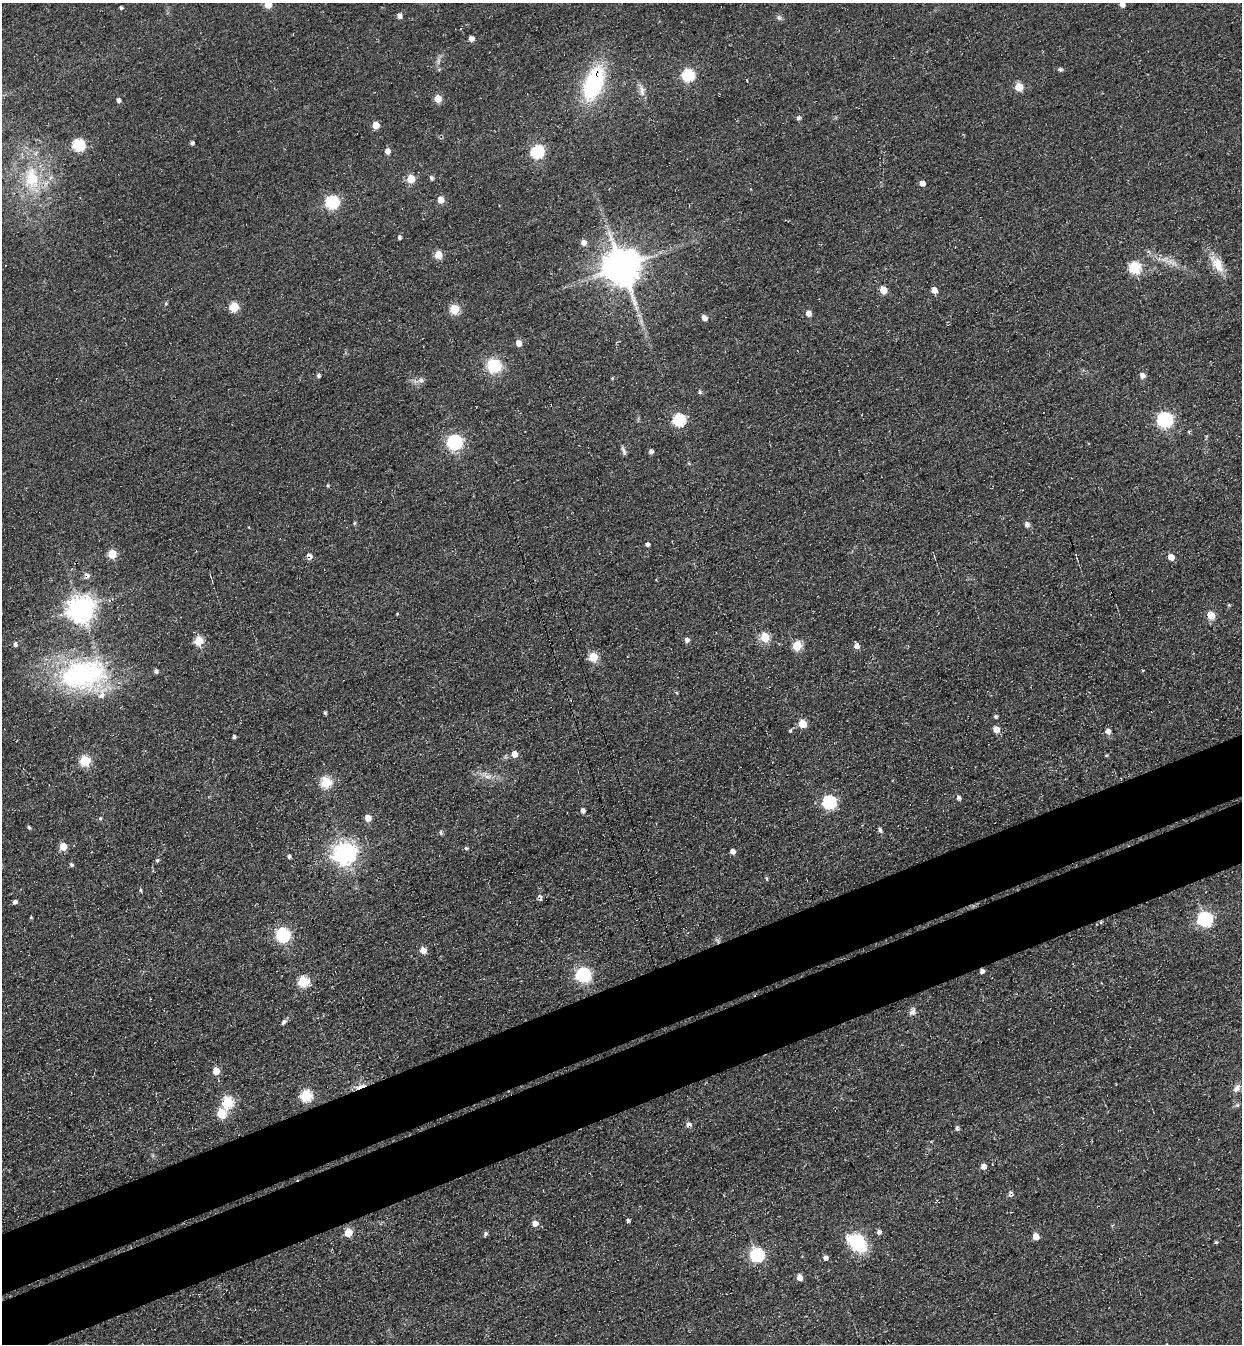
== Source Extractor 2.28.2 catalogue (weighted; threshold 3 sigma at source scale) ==
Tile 7 of 4 x 4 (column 3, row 2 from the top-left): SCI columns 2790-4029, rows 2746-4087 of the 5451 x 5491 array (HDU 1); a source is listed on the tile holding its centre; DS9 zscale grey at full resolution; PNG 1244 x 1346 px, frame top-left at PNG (2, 3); no overlay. Shown black and unused: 9% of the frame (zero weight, under 3 of 4 exposures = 7% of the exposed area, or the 3 px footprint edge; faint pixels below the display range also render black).
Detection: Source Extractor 2.28.2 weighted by HDU 2 'WHT'; one run over the whole footprint, this tile lists its part. Background 0.0477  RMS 0.017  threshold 0.0769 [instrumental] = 3 sigma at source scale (4.5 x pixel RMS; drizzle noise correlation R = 1.50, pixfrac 1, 0.05/0.05 arcsec/px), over >= 5 px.
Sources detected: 135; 2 cosmic-ray / hot-pixel residue — not listed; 1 inside a brighter listed object's ellipse — not listed separately; the other 132 listed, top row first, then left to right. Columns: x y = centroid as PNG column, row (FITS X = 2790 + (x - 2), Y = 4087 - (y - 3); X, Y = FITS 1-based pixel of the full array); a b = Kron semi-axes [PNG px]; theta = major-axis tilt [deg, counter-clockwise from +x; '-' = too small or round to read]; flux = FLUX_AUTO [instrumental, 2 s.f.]
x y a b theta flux
268 4 5 5 - 35
1122 4 5 5 - 9.5
121 8 4 3 - 3.2
399 16 5 5 - 7.1
779 18 7 6 - 4.1
471 39 5 5 - 8
1060 69 5 5 - 3.5
688 75 6 6 - 150
594 83 28 14 70 200
1019 87 5 5 - 43
642 91 15 7 -80 11
438 99 5 5 - 34
118 100 5 4 - 5.4
799 118 6 5 - 3.4
376 125 5 5 - 26
192 143 4 4 - 4
78 145 6 6 - 180
387 151 5 5 - 10
537 152 6 6 - 220
32 178 30 18 -83 73
431 178 5 4 - 4.4
411 179 5 5 - 45
922 183 5 5 - 9.4
441 200 5 5 - 21
332 202 6 6 - 220
399 238 4 4 - 3.9
583 242 6 5 - 10
438 255 5 5 - 35
1169 261 16 4 -8 9.9
1217 264 27 12 -56 30
621 267 11 10 - 5300
1135 268 6 6 - 140
883 290 5 5 - 31
934 290 6 5 - 11
166 303 5 4 - 2.5
234 307 5 5 - 81
636 308 7 4 73 3.6
454 309 5 5 - 74
808 313 6 5 - 9.6
704 318 5 4 - 11
519 343 8 7 - 9.3
494 366 12 12 - 64
319 375 5 4 - 2.8
1142 375 6 5 - 8.8
612 378 4 3 - 1.6
421 380 7 7 - 6.1
699 392 6 2 87 2.3
679 420 6 6 - 190
1165 420 7 6 - 390
454 442 6 6 - 380
623 451 12 4 -70 4.9
651 452 4 4 - 5.8
328 485 4 4 - 2.4
354 523 4 4 - 2.1
1027 525 6 6 - 6.3
647 544 5 4 - 5.3
112 554 5 5 - 53
309 556 7 7 - 7.6
1171 557 5 4 - 21
87 576 10 8 86 6.5
81 609 9 8 - 1900
397 614 3 3 - 1.6
1211 615 5 5 - 38
765 637 5 5 - 68
687 640 7 6 - 5.2
199 641 5 5 - 66
15 644 5 4 - 5.9
797 646 5 5 - 76
856 646 5 5 - 11
593 657 5 5 - 66
1143 670 4 3 - 1.3
156 671 4 4 - 5.7
83 674 65 38 9 290
325 713 3 3 - 2.7
996 717 5 4 - 2.9
802 724 5 5 - 45
996 729 6 6 - 16
790 730 5 4 - 2.3
1108 731 6 5 - 9.6
234 737 4 3 - 3.2
514 754 5 5 - 16
1106 756 5 3 - 1.6
85 761 5 5 - 94
487 776 13 4 0 8.6
326 782 6 5 - 120
959 797 6 5 - 3.9
829 802 6 6 - 240
583 811 5 4 - 7.5
100 818 5 4 - 2.7
368 818 5 5 - 16
29 827 4 4 - 3.4
880 830 6 4 -84 4.1
441 832 5 5 - 3.5
63 846 5 5 - 31
466 848 5 4 - 2.9
733 852 5 4 - 9.3
345 853 8 7 - 1400
289 856 4 4 - 4.3
157 860 5 4 - 2.8
71 865 4 4 - 3.6
766 878 6 4 -88 2.1
140 890 4 4 - 2.4
15 902 4 4 - 5.4
31 917 4 3 - 1.9
1205 919 6 6 - 350
282 935 6 6 - 320
423 950 5 5 - 19
982 971 4 4 - 7.2
583 975 6 6 - 340
303 981 6 6 - 120
913 1012 11 9 76 7.1
284 1022 8 5 48 4.4
216 1071 6 5 - 22
360 1086 18 5 22 12
1237 1088 12 8 51 10
306 1096 6 6 - 140
227 1102 6 6 - 120
221 1113 6 5 - 59
957 1128 7 4 -72 3.6
931 1141 4 3 - 1.7
984 1167 5 5 - 13
628 1221 4 3 - 3.2
535 1224 5 5 - 18
879 1232 5 5 - 5.5
348 1233 5 5 - 58
485 1234 5 5 - 4
1036 1237 5 5 - 19
1216 1242 4 4 - 2.3
857 1243 25 16 -38 81
757 1255 6 6 - 280
825 1258 6 6 - 4.9
800 1278 6 5 - 13
Overlapping masked pixels (flux is a lower limit): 6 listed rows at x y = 594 83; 621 267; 309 556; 87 576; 982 971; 360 1086
Isophote crosses this tile's border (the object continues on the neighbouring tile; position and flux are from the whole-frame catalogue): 2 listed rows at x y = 268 4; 1122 4